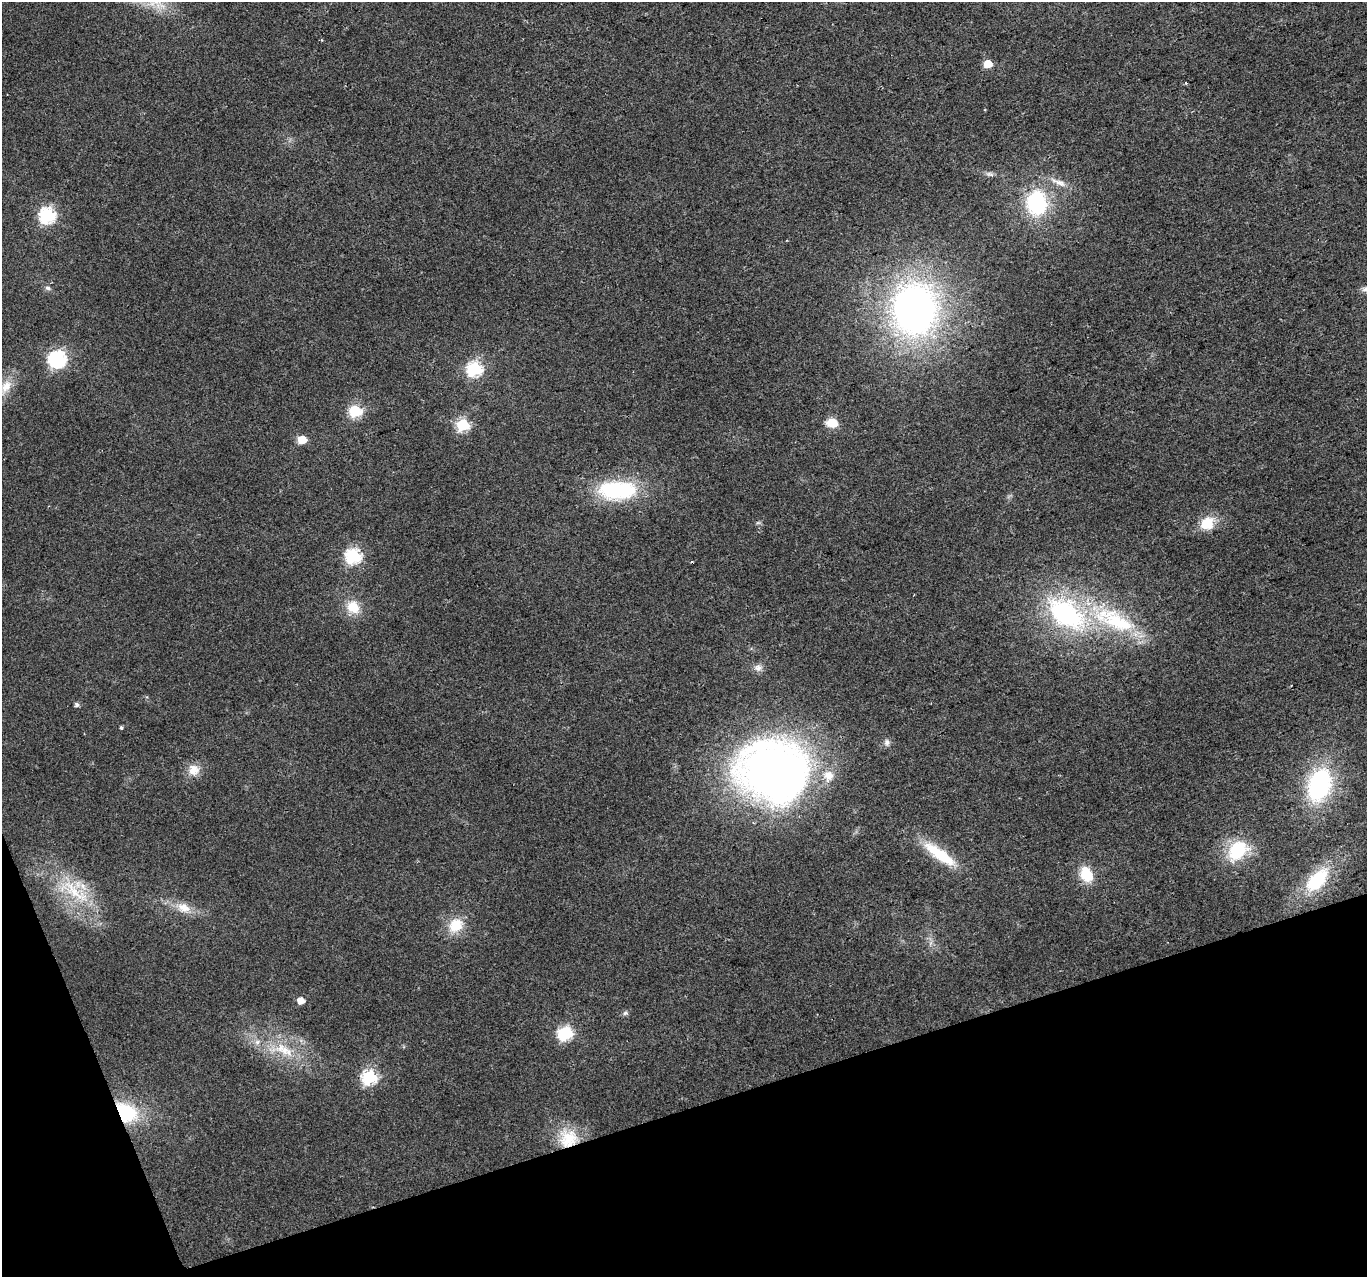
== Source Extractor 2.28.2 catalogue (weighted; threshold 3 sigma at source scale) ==
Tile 14 of 4 x 4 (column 2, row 4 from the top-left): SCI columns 1367-2731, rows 125-1399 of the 5461 x 5294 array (HDU 1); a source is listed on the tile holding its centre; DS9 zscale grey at full resolution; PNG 1369 x 1279 px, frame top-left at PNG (2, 2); no overlay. Shown black and unused: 16% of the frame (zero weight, under 2 of 3 exposures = <1% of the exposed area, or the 3 px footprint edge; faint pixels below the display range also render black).
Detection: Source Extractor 2.28.2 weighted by HDU 2 'WHT'; one run over the whole footprint, this tile lists its part. Background 0.0183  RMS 0.0061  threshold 0.0273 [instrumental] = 3 sigma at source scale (4.5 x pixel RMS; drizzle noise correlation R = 1.50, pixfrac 1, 0.0396/0.0396 arcsec/px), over >= 5 px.
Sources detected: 45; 1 inside a brighter object's white glare — not listed; the other 44 listed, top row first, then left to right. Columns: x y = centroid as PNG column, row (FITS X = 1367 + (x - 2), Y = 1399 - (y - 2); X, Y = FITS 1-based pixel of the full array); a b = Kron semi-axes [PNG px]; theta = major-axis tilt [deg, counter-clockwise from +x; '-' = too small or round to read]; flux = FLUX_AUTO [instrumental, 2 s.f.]
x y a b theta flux
988 64 6 5 - 12
990 174 12 6 -9 2
1058 182 26 7 -22 6.6
1037 203 22 18 89 57
47 215 7 7 - 130
48 288 7 5 -17 1.5
914 309 54 46 87 260
57 359 7 7 - 170
474 369 7 7 - 110
6 387 23 13 60 10
355 411 6 6 - 67
832 423 12 9 -7 10
463 425 6 6 - 69
302 440 6 5 - 16
617 490 47 22 1 57
758 523 7 4 1 0.95
1207 524 15 13 36 15
353 556 7 7 - 120
353 607 15 12 -45 13
1066 614 50 29 -37 97
1114 620 74 25 -25 64
758 668 11 10 - 3.4
77 705 5 5 - 1.8
121 728 3 3 - 1.3
887 742 10 8 87 2.4
770 768 62 48 32 380
194 770 14 14 - 7.8
828 776 17 15 -65 10
1319 785 31 20 71 81
1238 850 21 16 44 35
940 854 49 13 -36 26
1086 874 17 13 -63 17
1317 880 33 17 46 34
74 891 61 19 -33 37
183 908 20 13 -17 9.7
456 925 19 15 37 15
301 1000 6 5 - 6.6
625 1013 7 6 - 1.4
565 1033 8 6 21 93
257 1042 7 7 - 2.3
284 1050 19 14 -23 15
369 1077 7 7 - 99
124 1112 21 14 -26 50
568 1138 26 25 - 23
Overlapping masked pixels (flux is a lower limit): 2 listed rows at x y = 124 1112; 568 1138